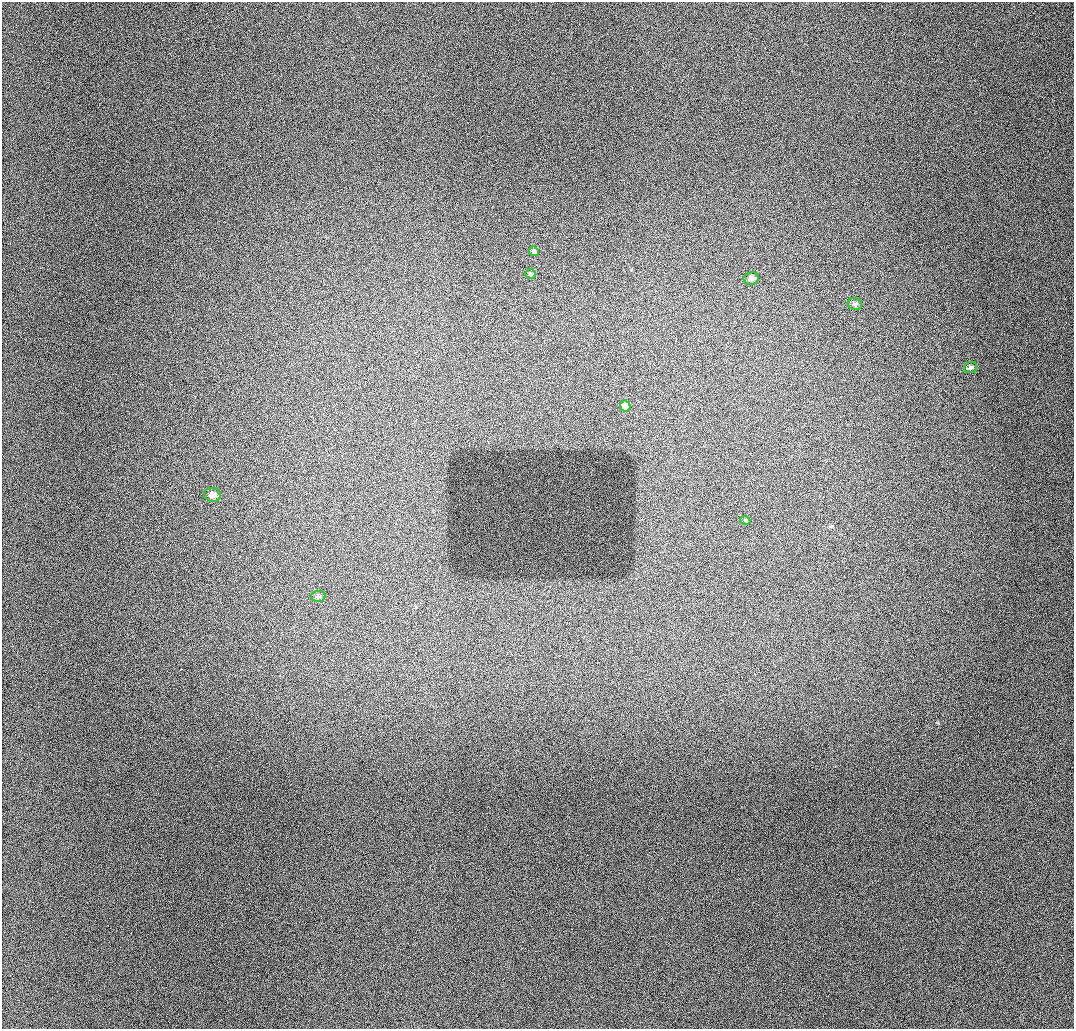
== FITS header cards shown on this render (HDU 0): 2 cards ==
NAXIS1  =                 1072 / length of data axis 1
NAXIS2  =                 1027 / length of data axis 2

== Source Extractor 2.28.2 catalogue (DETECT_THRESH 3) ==
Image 1072 x 1027 px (HDU 0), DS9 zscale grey, 1 PNG px = 1 image px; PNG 1076 x 1031 px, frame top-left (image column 1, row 1027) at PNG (2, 2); each listed source drawn as its Kron ellipse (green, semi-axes under 4 px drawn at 4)
Background 942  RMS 11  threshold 33.4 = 3 sigma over >= 5 px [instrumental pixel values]
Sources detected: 9; all 9 listed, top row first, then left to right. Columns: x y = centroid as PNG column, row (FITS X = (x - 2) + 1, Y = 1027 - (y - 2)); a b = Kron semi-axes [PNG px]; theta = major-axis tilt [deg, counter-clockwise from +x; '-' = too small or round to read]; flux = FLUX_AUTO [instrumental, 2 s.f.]
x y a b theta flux
534 251 5 4 - 2000
531 274 5 4 - 1200
751 278 7 6 - 3000
855 304 7 5 -16 1800
970 367 7 5 20 1900
625 406 5 5 - 6400
212 495 8 7 - 4300
745 520 5 3 - 750
318 596 7 5 3 1600